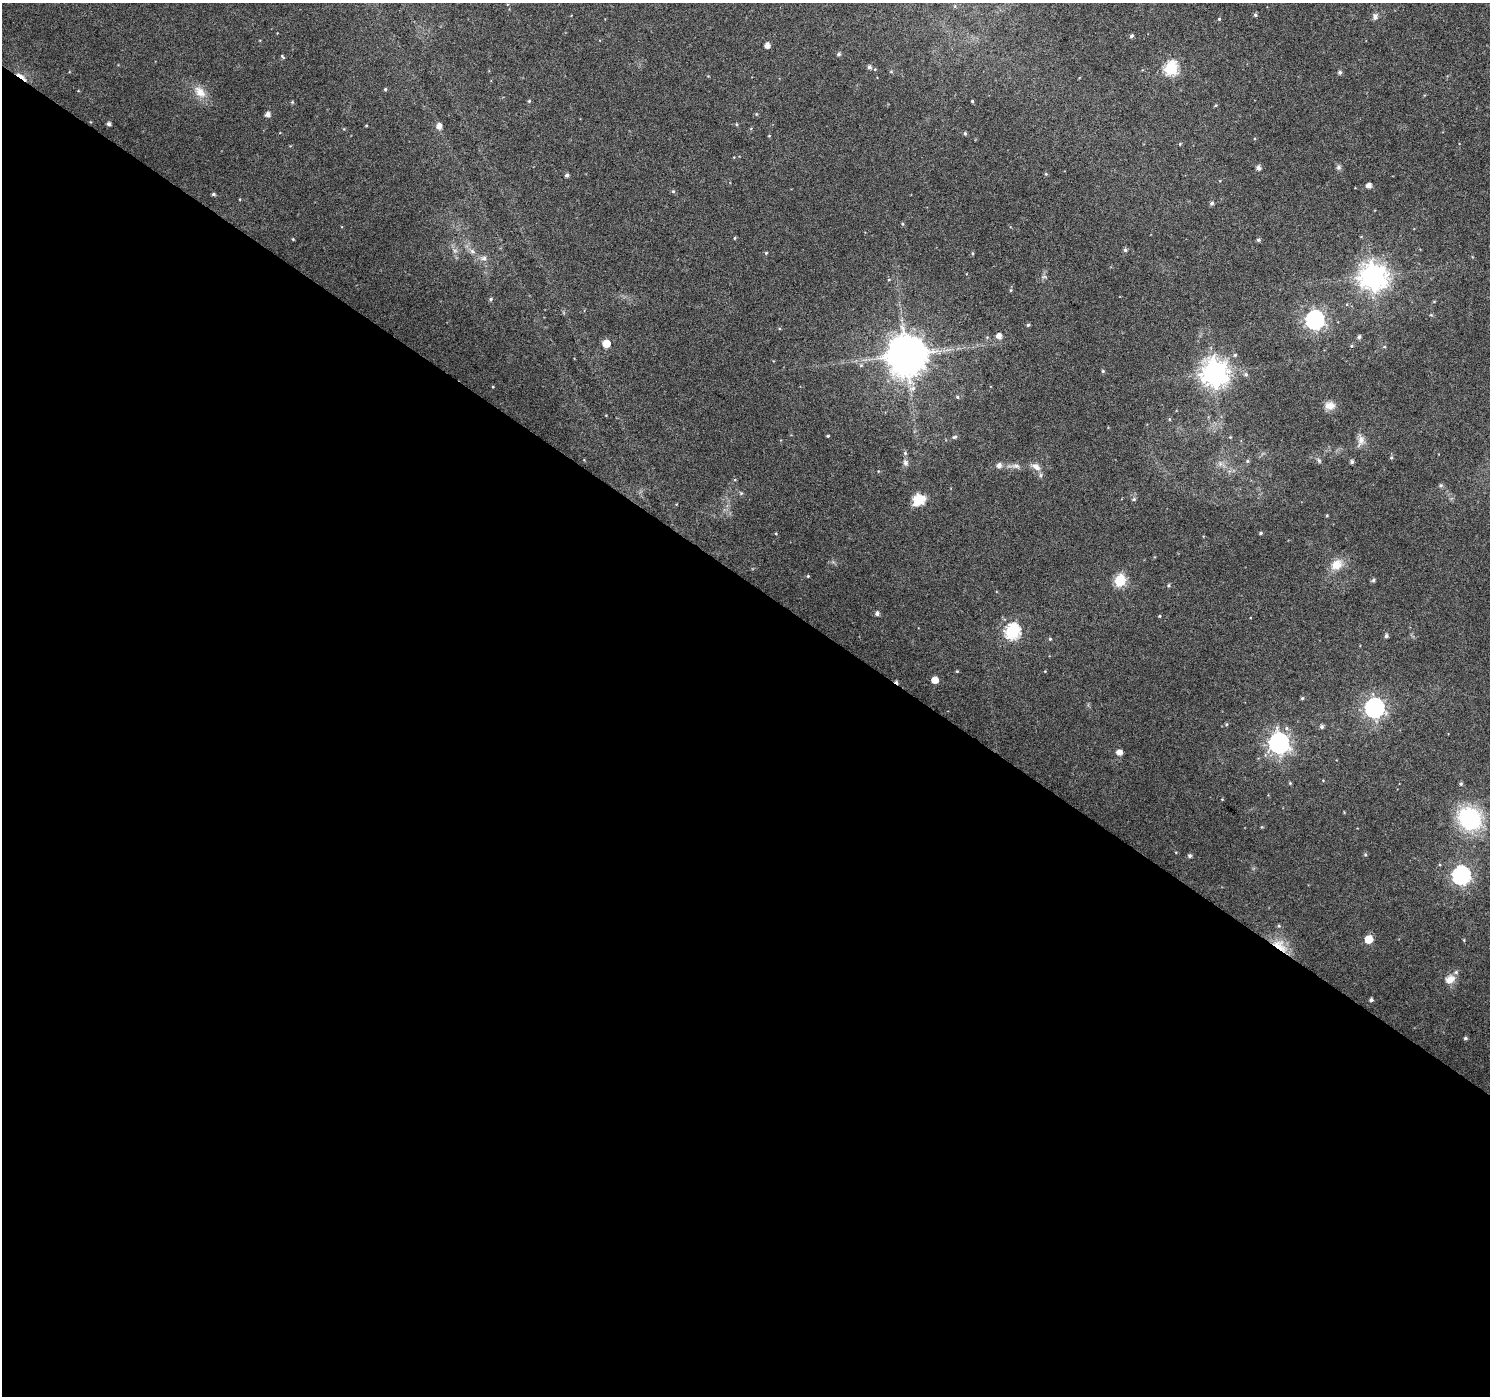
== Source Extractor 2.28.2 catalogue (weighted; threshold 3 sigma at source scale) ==
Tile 14 of 4 x 4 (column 2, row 4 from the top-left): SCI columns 1489-2976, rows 182-1575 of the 5958 x 6004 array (HDU 1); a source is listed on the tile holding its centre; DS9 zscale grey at full resolution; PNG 1492 x 1398 px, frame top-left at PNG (2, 3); no overlay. Shown black and unused: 59% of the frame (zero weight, under 4 of 8 exposures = <1% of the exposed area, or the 3 px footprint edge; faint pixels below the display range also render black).
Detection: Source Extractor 2.28.2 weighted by HDU 2 'WHT'; one run over the whole footprint, this tile lists its part. Background 0.0171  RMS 0.0024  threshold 0.00998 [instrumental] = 3 sigma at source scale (4.09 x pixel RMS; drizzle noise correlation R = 1.36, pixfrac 0.8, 0.0396/0.0396 arcsec/px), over >= 5 px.
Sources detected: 111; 1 cosmic-ray / hot-pixel residue — not listed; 1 inside a brighter listed object's ellipse — not listed separately; the other 109 listed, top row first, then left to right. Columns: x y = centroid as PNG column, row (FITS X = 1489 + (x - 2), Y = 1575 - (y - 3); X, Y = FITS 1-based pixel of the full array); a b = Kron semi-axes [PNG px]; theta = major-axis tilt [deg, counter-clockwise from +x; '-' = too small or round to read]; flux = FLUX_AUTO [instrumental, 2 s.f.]
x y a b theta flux
955 6 6 4 72 0.26
1255 15 6 4 -68 0.35
1375 16 9 7 79 0.77
1219 19 4 4 - 0.25
1131 36 4 4 - 0.5
767 45 4 4 - 1.4
838 54 5 4 - 0.48
282 57 7 3 -46 0.27
869 67 6 5 - 0.57
1171 68 7 6 - 31
891 71 6 4 0 0.23
1340 72 5 5 - 0.53
21 76 20 5 -36 1.5
385 89 5 4 - 0.28
200 92 20 12 -47 2.9
529 101 4 4 - 0.29
972 101 3 3 - 0.22
292 102 4 4 - 0.24
268 114 5 5 - 1.1
756 114 5 3 - 0.2
109 124 4 4 - 0.65
439 126 6 5 - 1.5
965 133 5 4 - 0.29
769 136 4 3 - 0.17
1338 167 7 6 - 0.52
1258 168 5 4 - 0.87
1046 174 5 4 - 0.24
567 175 4 4 - 0.59
1369 185 5 4 - 1.2
673 191 5 4 - 0.31
213 194 5 4 - 0.35
1212 203 5 5 - 0.48
902 224 5 4 - 0.26
734 238 5 3 - 0.22
293 239 4 3 - 0.2
1258 240 5 5 - 0.4
1125 250 5 5 - 0.45
455 251 6 4 -19 0.43
472 251 8 6 -44 0.8
766 253 4 4 - 0.23
972 253 5 3 - 0.25
484 258 8 7 - 0.89
1373 276 9 9 - 270
1044 277 6 4 18 0.35
889 280 5 3 - 0.19
1011 290 6 4 89 0.25
491 299 5 4 - 0.33
1315 320 7 7 - 91
1028 325 5 4 - 0.3
999 336 5 5 - 1.4
1359 337 5 4 - 0.47
606 343 5 5 - 5
1351 346 5 4 - 0.26
906 355 11 11 - 740
861 365 6 4 45 0.32
1103 371 5 4 - 0.28
1214 373 9 8 - 270
1246 374 6 5 - 0.46
913 388 9 7 41 1.1
957 397 5 4 - 0.29
1330 406 13 10 -4 1.8
828 436 4 3 - 0.2
954 437 7 4 17 0.41
1230 437 4 3 - 0.21
1361 440 16 8 73 1.5
905 453 6 5 - 0.36
1391 457 5 4 - 0.26
1319 460 8 5 -63 0.45
1247 461 5 5 - 0.34
1352 462 4 4 - 0.54
905 463 8 7 - 0.76
1220 464 7 6 - 0.75
999 465 7 6 - 0.91
1016 466 12 6 -4 0.97
1036 466 14 8 -36 1.6
1441 485 6 5 - 0.39
741 493 5 4 - 0.3
1134 499 6 4 15 0.39
918 500 15 13 29 3.8
1327 515 5 3 - 0.2
1260 533 4 3 - 0.34
1336 565 16 12 38 3.3
808 576 4 4 - 0.23
1120 580 6 6 - 19
1373 580 5 5 - 0.4
1168 585 5 4 - 0.3
877 613 5 5 - 0.71
1159 616 4 3 - 0.2
1012 632 7 7 - 39
1386 636 5 4 - 0.52
1050 639 5 4 - 0.25
935 680 5 5 - 2.8
1302 698 5 4 - 0.31
1374 708 8 7 - 100
1226 724 4 4 - 0.25
1321 727 5 5 - 0.56
1279 743 8 8 - 120
1119 752 5 5 - 1.5
1290 783 5 4 - 0.23
1461 784 5 4 - 0.4
1470 818 22 20 -42 22
1365 854 5 4 - 0.28
1190 856 5 5 - 0.45
1461 875 8 7 - 77
1369 939 5 5 - 5
1280 946 24 12 -39 4.5
1450 979 14 11 23 1.9
1371 1000 4 4 - 0.54
1465 1038 5 4 - 0.38
Overlapping masked pixels (flux is a lower limit): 2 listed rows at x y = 21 76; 1280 946